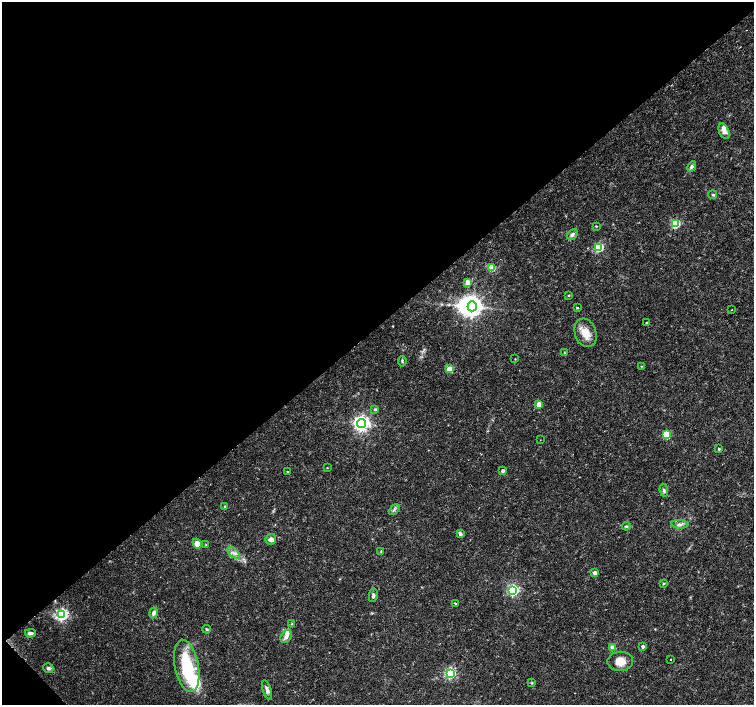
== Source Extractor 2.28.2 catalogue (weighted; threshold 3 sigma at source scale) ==
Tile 5 of 4 x 4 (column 1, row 2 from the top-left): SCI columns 10-1512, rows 3028-4433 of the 6023 x 5990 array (HDU 1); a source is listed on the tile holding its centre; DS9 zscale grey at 2 x 2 block average (1 PNG px = mean of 2 x 2 image px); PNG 756 x 707 px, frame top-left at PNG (2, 2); each listed source drawn as its Kron ellipse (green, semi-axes under 4 px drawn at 4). Shown black and unused: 47% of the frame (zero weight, under 3 of 4 exposures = <1% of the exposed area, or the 3 px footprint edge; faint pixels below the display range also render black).
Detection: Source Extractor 2.28.2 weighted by HDU 2 'WHT'; one run over the whole footprint, this tile lists its part. Background 0.0191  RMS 0.0019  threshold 0.00846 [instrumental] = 3 sigma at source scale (4.5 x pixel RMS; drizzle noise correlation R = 1.50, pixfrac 1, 0.0396/0.0396 arcsec/px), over >= 5 px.
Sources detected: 66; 2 inside a brighter object's white glare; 1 cosmic-ray / hot-pixel residue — neither listed nor drawn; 3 inside a brighter listed object's ellipse — not listed separately; the other 60 listed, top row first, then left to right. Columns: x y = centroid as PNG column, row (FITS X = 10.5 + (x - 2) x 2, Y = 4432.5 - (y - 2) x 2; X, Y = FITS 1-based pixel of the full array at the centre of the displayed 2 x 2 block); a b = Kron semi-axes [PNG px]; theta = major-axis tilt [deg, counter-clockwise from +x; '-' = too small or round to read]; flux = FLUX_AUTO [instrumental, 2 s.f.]
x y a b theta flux
724 131 8 5 -66 3.1
692 167 5 4 - 0.89
713 195 4 3 - 0.47
675 224 3 3 - 28
596 226 3 2 - 0.29
572 234 6 4 47 1.1
599 247 3 3 - 32
492 267 3 3 - 15
468 282 3 3 - 6.5
568 295 2 2 - 0.38
472 306 5 4 - 250
577 308 3 2 - 0.46
732 310 2 2 - 0.5
646 323 2 2 - 0.54
586 333 15 10 -71 5.6
564 352 4 2 - 0.35
515 359 2 2 - 0.25
402 361 5 3 - 0.57
641 366 3 2 - 0.31
449 369 3 3 - 8.2
539 404 3 3 - 7.1
375 409 3 3 - 0.72
361 423 4 4 - 170
666 435 3 3 - 20
540 440 2 2 - 0.2
719 449 2 2 - 0.57
327 468 3 2 - 0.27
287 471 2 2 - 1.2
503 471 3 3 - 1.3
664 490 7 3 -82 0.78
224 506 2 2 - 0.41
394 510 6 3 43 0.82
680 524 8 3 -2 1.2
626 526 4 3 - 0.63
460 534 3 3 - 1.9
271 539 5 5 - 1.7
197 544 5 4 - 4
206 545 3 2 - 0.29
381 551 4 2 - 0.37
233 553 7 3 -40 1.5
595 573 3 3 - 3.9
663 584 3 2 - 0.47
513 590 4 4 - 63
373 595 7 4 79 1.1
455 603 2 2 - 0.54
154 613 5 4 - 1.5
62 615 4 4 - 84
292 624 3 3 - 0.41
207 629 4 3 - 0.55
30 633 5 3 - 1.5
286 637 7 5 57 1.8
643 646 2 2 - 1.5
613 648 3 3 - 7.8
670 660 2 2 - 0.46
620 661 13 9 0 4.9
187 666 26 12 -79 28
48 668 5 5 - 1
450 673 4 4 - 54
531 683 3 3 - 0.44
267 690 10 4 -72 1.6